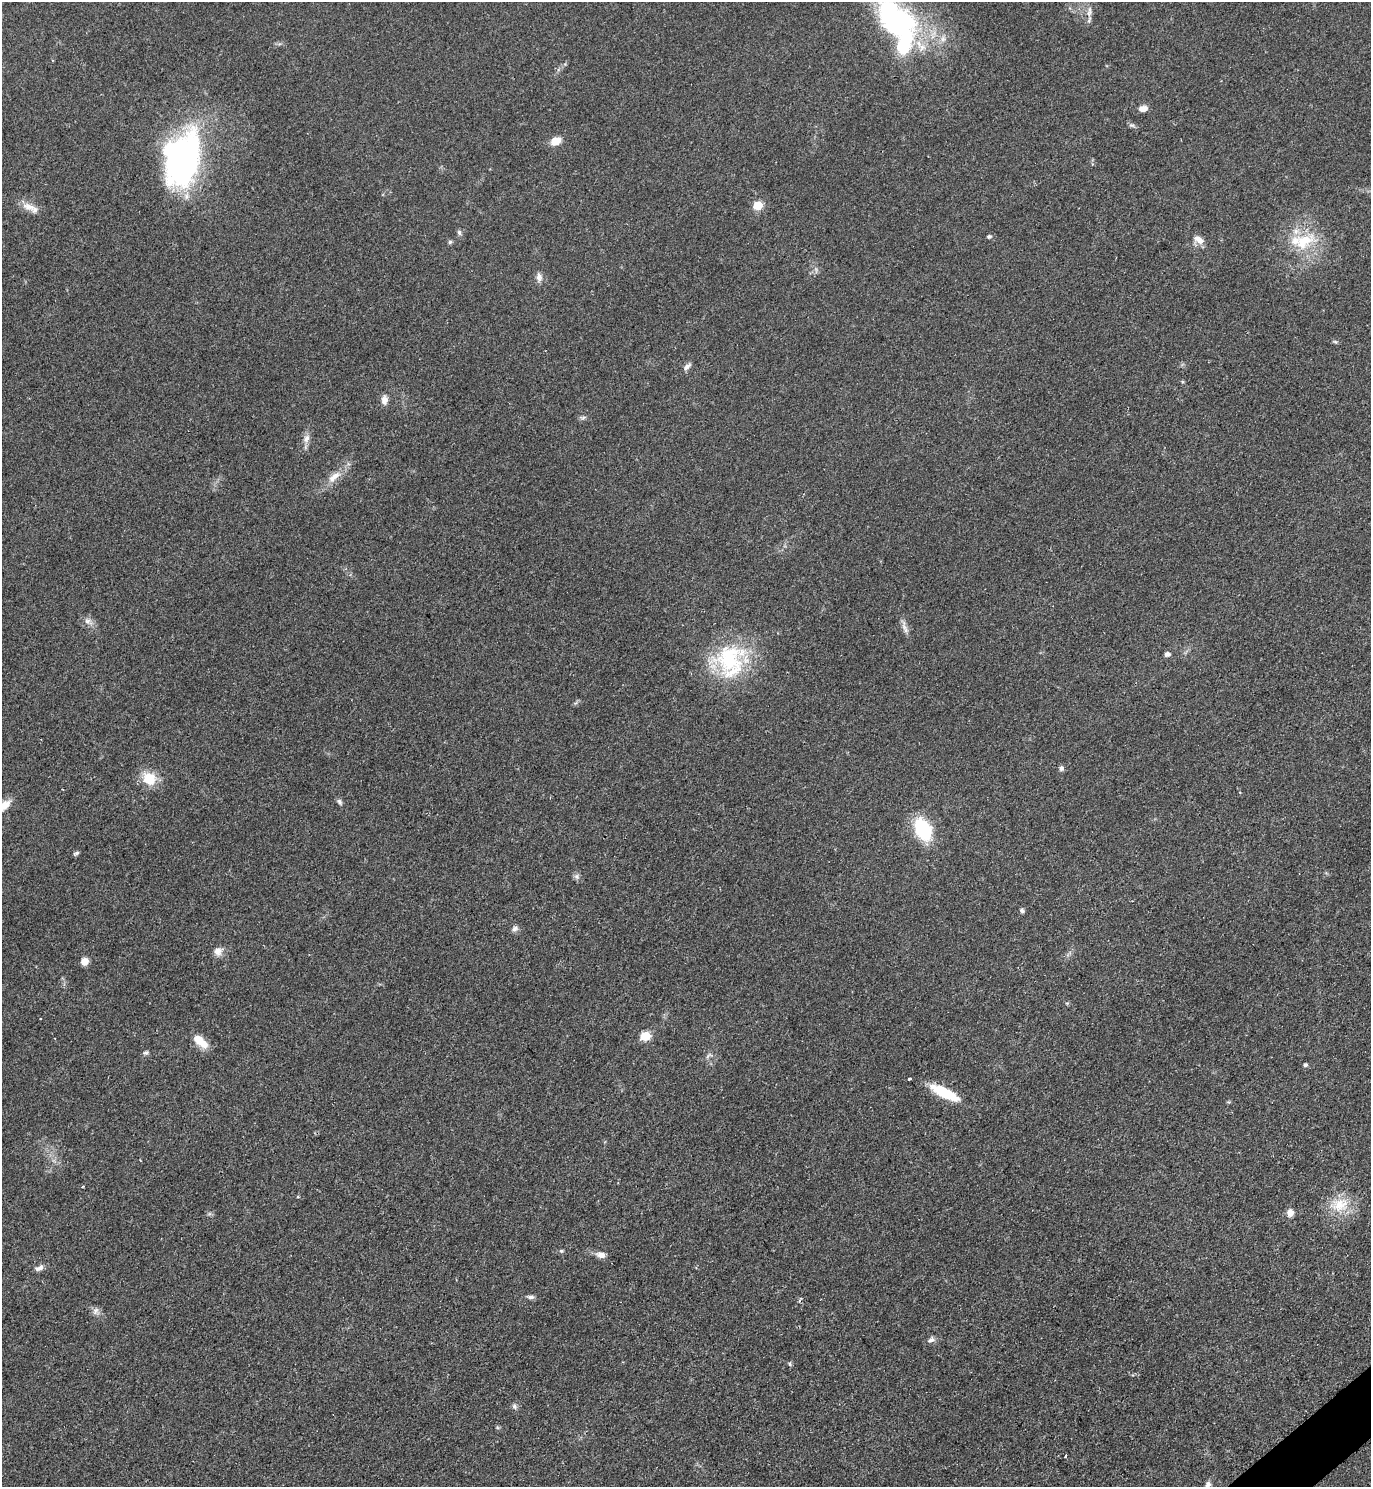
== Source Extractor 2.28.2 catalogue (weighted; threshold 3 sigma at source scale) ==
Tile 6 of 4 x 4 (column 2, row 2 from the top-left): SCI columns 1683-3051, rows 2976-4460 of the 5958 x 5961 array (HDU 1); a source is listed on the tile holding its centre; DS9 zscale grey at full resolution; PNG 1373 x 1489 px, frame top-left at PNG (2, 2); no overlay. Shown black and unused: <1% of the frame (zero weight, under 2 of 3 exposures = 1% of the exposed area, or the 3 px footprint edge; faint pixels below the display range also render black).
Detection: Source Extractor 2.28.2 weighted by HDU 2 'WHT'; one run over the whole footprint, this tile lists its part. Background 0.0796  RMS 0.0079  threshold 0.0355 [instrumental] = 3 sigma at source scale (4.5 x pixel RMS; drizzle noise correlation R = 1.50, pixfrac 1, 0.05/0.05 arcsec/px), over >= 5 px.
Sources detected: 60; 2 inside a brighter object's white glare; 1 cosmic-ray / hot-pixel residue — not listed; the other 57 listed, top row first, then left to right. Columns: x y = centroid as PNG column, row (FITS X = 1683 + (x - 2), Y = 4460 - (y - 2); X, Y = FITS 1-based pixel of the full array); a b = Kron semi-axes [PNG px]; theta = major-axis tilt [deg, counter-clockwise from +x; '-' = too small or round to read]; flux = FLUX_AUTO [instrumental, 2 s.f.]
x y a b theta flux
1089 11 18 5 82 4.4
895 20 62 35 -50 170
943 39 8 7 - 3.3
1143 109 10 7 12 4.8
1132 125 9 5 -18 1.8
556 141 9 7 22 11
182 164 55 27 73 240
758 205 5 5 - 37
29 207 22 9 -19 8.2
459 233 8 5 -63 1.7
989 236 6 5 - 1.4
1199 240 14 8 -38 6.7
1304 241 33 19 33 32
450 242 6 5 - 1.3
539 277 13 7 -85 4
1335 342 6 4 -2 1.2
687 367 13 6 41 3
384 400 12 8 87 4.7
583 417 10 4 5 1.7
306 439 13 8 65 5
334 477 23 9 40 11
87 621 9 9 - 4
905 627 22 6 -71 4.5
1167 654 5 5 - 3.6
729 659 48 37 37 72
1061 768 8 6 74 2.1
149 778 21 18 -35 16
339 802 10 5 -58 2
4 805 18 10 41 11
923 829 19 12 -63 60
76 853 8 4 25 1.5
577 876 8 7 - 2.4
1022 910 6 5 - 1.9
515 929 9 7 21 2.7
218 951 11 10 - 5.7
84 961 8 7 - 6.5
41 1019 3 2 - 1.4
645 1036 6 5 - 37
200 1041 19 9 -41 14
146 1053 7 5 32 1.6
709 1055 12 5 36 2.4
1305 1065 5 4 - 2
909 1079 3 3 - 1.6
944 1093 31 9 -26 30
298 1197 5 3 - 0.7
1339 1205 29 18 16 22
1290 1213 9 7 82 5.3
561 1251 6 5 - 1.3
601 1255 11 7 -14 5.1
39 1268 11 6 23 3.6
531 1297 9 5 -3 2.4
95 1311 11 7 65 3.3
931 1340 10 6 15 2.9
789 1363 7 4 -86 1.4
514 1407 7 6 - 2.1
1065 1456 3 3 - 0.96
1208 1485 10 7 73 3.1
Isophote crosses this tile's border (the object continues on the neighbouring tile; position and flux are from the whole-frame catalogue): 3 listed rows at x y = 895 20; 4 805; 1208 1485